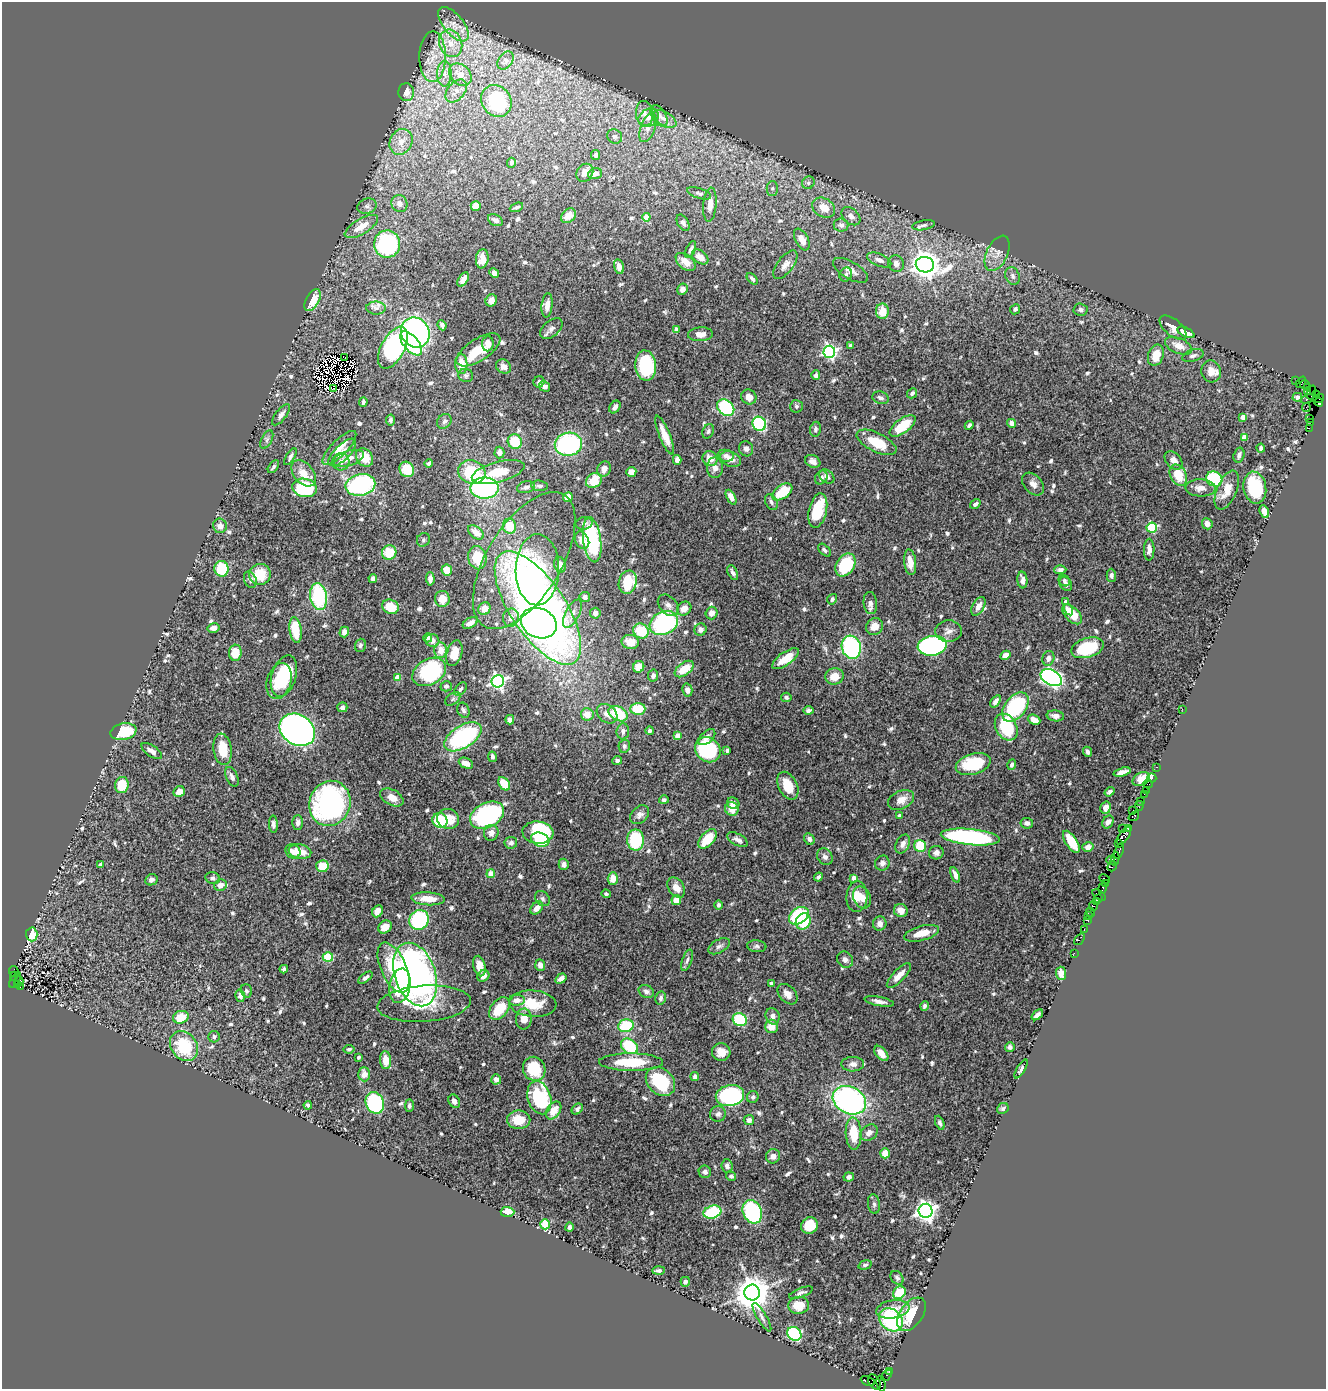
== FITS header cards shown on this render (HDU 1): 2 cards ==
NAXIS1  =                 1324
NAXIS2  =                 1387

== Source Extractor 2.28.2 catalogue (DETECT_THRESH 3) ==
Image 1324 x 1387 px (HDU 1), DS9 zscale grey, 1 PNG px = 1 image px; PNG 1328 x 1391 px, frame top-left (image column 1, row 1387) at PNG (2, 2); each listed source drawn as its Kron ellipse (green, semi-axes under 4 px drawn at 4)
Background 0.971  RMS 0.031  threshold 0.0939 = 3 sigma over >= 5 px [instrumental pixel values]
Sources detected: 723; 4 with non-positive FLUX_AUTO (blend fragments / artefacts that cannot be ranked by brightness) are neither listed nor drawn; of the other 719, the 500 brightest by FLUX_AUTO listed and drawn (219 fainter detections omitted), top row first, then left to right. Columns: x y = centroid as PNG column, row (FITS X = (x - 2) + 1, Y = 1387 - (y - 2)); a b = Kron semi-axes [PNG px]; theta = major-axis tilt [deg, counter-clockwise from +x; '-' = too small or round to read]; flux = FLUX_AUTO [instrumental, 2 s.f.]
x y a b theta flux
453 24 21 10 -50 30
451 43 14 11 -69 34
433 57 25 13 89 49
505 60 10 7 54 7.5
444 74 13 7 90 17
460 75 13 9 -47 27
456 91 13 8 49 16
406 92 9 8 - 23
496 101 17 14 -51 110
644 113 12 8 -85 17
659 116 12 7 -60 12
648 118 11 8 37 15
665 119 13 7 -31 13
648 127 15 7 70 15
615 136 8 7 - 6.3
401 142 13 11 61 23
596 155 5 4 - 6.3
512 163 5 4 - 5.8
585 173 9 8 - 15
595 174 7 5 18 13
808 183 6 6 - 6.1
772 188 7 5 89 5.2
699 193 12 5 -18 6.2
399 204 9 8 - 14
710 205 17 6 85 21
367 206 10 7 18 8.8
476 206 5 5 - 15
516 207 7 4 21 4.6
824 208 12 9 -31 30
568 216 8 6 41 21
851 216 11 7 -42 12
646 217 4 4 - 43
495 220 8 5 -27 9
683 223 9 5 -59 6.2
841 225 7 6 - 9.1
923 225 11 5 10 7.6
361 226 19 7 31 35
802 240 12 6 -63 22
387 244 13 13 - 300
691 249 9 4 67 6.6
997 253 19 10 64 21
700 257 9 6 -39 16
482 259 9 6 81 17
879 260 13 6 -22 13
686 262 11 7 -40 21
896 264 8 7 - 11
785 265 17 8 53 15
925 265 9 7 -10 2800
619 267 7 5 -76 13
851 270 19 8 -30 18
494 273 5 4 - 10
846 274 7 6 - 5.6
1013 276 9 7 -68 7.9
752 279 7 3 -49 5.5
463 280 8 4 58 12
682 289 6 5 - 12
313 300 12 6 60 35
491 300 6 5 - 14
547 305 12 5 85 19
376 308 10 6 0 9.6
1015 309 5 4 - 5
1080 310 7 6 - 7
882 311 8 6 -90 35
442 325 5 4 - 6.4
1173 327 16 8 -40 18
551 329 13 8 40 10
676 329 4 4 - 14
415 332 15 14 - 420
1186 332 9 4 -25 27
700 334 12 7 3 15
411 343 14 7 -50 140
488 344 7 5 85 15
850 346 4 3 - 8.3
1178 346 14 7 -22 21
393 348 23 11 62 450
478 350 25 11 33 55
829 352 6 6 - 480
1156 355 11 7 71 34
1193 356 11 6 18 6.9
345 358 3 2 - 5.3
461 364 10 6 -88 33
646 365 15 10 -85 160
504 367 8 6 -36 11
1211 371 11 9 -76 24
466 375 7 6 - 5.6
816 375 4 4 - 6.6
1296 381 4 2 - 90
539 382 6 5 - 6.6
1301 382 6 3 56 130
1305 384 4 2 - 95
544 386 6 4 -32 9.2
1307 387 4 3 - 47
333 389 2 2 - 5.3
1308 392 3 3 - 59
912 393 5 4 - 6
1312 393 7 2 75 22
1316 394 3 2 - 31
749 397 8 7 - 17
1297 397 5 3 - 5.1
880 398 8 6 -18 8.1
1319 398 5 3 - 28
1307 399 7 2 23 52
363 402 5 3 - 5.5
1319 402 4 3 - 75
796 406 6 6 - 5
615 407 7 5 55 8
1306 407 4 2 - 60
726 408 9 7 -40 190
281 415 12 5 52 12
1243 417 4 4 - 21
1310 418 2 2 - 60
390 420 6 4 79 5.8
444 421 8 6 45 6.6
1311 422 2 2 - 74
1012 423 4 4 - 13
759 424 7 6 - 220
969 425 4 3 - 5.8
903 426 15 7 37 62
1309 428 2 2 - 29
815 429 7 5 81 5.6
708 431 7 5 68 4.5
665 435 21 5 -68 30
1244 437 4 4 - 30
267 440 10 5 64 6
515 442 7 7 - 64
876 442 21 9 -26 63
568 444 13 11 10 290
339 448 22 8 45 26
1261 448 4 3 - 5
746 449 8 7 - 8.4
342 452 18 7 45 18
499 452 6 5 - 9
1239 455 7 5 74 6.9
726 456 8 6 -11 7.2
290 457 9 4 58 6.1
348 458 16 7 17 23
364 458 10 8 -51 41
710 459 8 7 - 25
731 459 11 7 -24 17
677 460 5 4 - 8.6
1174 460 10 7 -46 15
813 461 8 6 -26 11
341 462 8 8 - 12
429 463 4 3 - 5.2
273 467 7 4 53 5.4
715 468 10 8 -88 12
407 469 8 7 - 53
604 469 8 6 67 15
472 472 14 11 -18 120
498 472 27 10 15 53
631 472 5 5 - 20
304 473 15 10 -50 29
1178 475 11 8 -63 50
827 477 8 6 -40 10
821 478 7 5 57 7.3
1214 479 8 7 - 180
594 480 9 7 40 52
1033 484 13 9 -47 14
360 485 15 10 11 280
539 486 8 5 -7 5.8
526 487 9 5 15 8
305 488 12 9 -8 150
484 488 14 10 -1 290
1201 488 15 8 -1 17
1255 488 16 11 -80 130
1227 490 21 10 66 31
782 492 11 6 35 65
568 497 5 5 - 26
731 497 8 4 -62 16
771 502 8 5 -63 5.6
975 504 6 4 32 7.2
818 511 17 9 77 91
1264 512 7 4 -68 20
584 523 8 6 11 6.5
1207 524 5 5 - 14
220 526 7 7 - 14
509 526 7 6 - 43
1152 528 5 5 - 160
476 532 9 5 -37 18
423 540 7 6 - 4.8
582 540 9 6 -63 19
592 540 22 9 -82 210
825 550 8 4 -45 5.6
1149 550 11 5 90 12
389 553 7 7 - 59
477 558 12 9 -78 51
524 560 77 37 59 270
910 562 13 6 -84 20
560 565 8 5 -72 23
845 565 12 9 56 120
222 569 8 7 - 86
447 570 5 5 - 23
537 570 35 21 89 230
1060 570 6 4 3 7.4
733 573 8 4 -63 7.1
260 574 11 10 - 54
1111 575 6 4 -89 5.5
373 578 4 4 - 7.8
430 579 6 4 -86 9.3
250 580 8 6 -68 7
1022 580 8 5 -86 10
1064 581 6 5 - 4.9
628 582 12 9 74 100
1066 584 7 6 - 7.9
319 597 13 8 -81 160
585 597 5 5 - 7.1
442 599 8 7 - 24
832 599 5 4 - 5.6
1066 602 4 4 - 15
870 603 11 6 -84 10
668 605 12 8 -47 12
978 606 10 5 61 14
390 607 8 7 - 49
538 608 66 27 -56 1700
484 609 6 6 - 20
684 609 7 6 - 21
1068 610 6 3 -56 11
595 613 5 5 - 13
712 613 6 6 - 15
572 614 15 7 63 15
1072 614 12 7 -45 45
511 618 9 8 - 14
470 623 8 5 30 14
539 623 18 14 -24 730
664 623 15 11 27 260
875 626 9 8 - 20
213 628 6 4 12 11
700 629 6 6 - 8.6
295 630 13 6 -81 58
641 631 8 7 - 77
948 631 13 10 3 14
344 632 5 5 - 14
428 638 4 4 - 5.9
432 641 7 6 - 13
630 642 8 7 - 34
360 645 7 5 72 5
932 646 15 9 9 430
851 647 11 9 -73 300
1087 648 17 9 17 130
441 650 8 6 89 20
235 653 8 6 86 41
454 653 13 7 73 39
1005 655 5 4 - 14
1048 658 7 6 - 9.8
785 659 15 6 34 44
639 667 6 5 - 32
684 669 11 6 37 43
429 672 18 12 30 210
284 676 21 12 73 110
653 676 6 5 - 8.4
834 676 9 8 - 29
397 677 4 4 - 32
1051 678 11 7 -29 780
279 681 18 12 73 61
498 681 6 6 - 510
446 686 5 5 - 5.3
460 689 8 5 50 5.6
687 690 6 5 - 9.1
786 697 5 4 - 5.2
453 699 8 5 37 5
996 701 7 4 55 10
342 707 5 5 - 5.9
1015 707 17 10 52 240
638 709 7 6 - 66
1182 709 2 2 - 31
463 710 8 6 -67 5.9
809 710 5 4 - 7.2
587 714 6 6 - 25
607 714 11 8 -39 16
618 714 10 7 -28 84
1055 716 9 5 -8 9.6
510 720 5 4 - 8.3
1034 720 6 5 - 19
1006 727 14 10 -60 110
297 730 19 15 -32 1500
623 731 8 6 84 8.5
650 731 4 3 - 6.5
123 732 13 8 11 98
678 736 4 4 - 30
463 737 21 11 32 260
707 737 10 5 42 11
624 746 6 5 - 5.5
223 749 16 9 -82 52
708 750 13 12 - 230
152 751 12 5 -35 10
727 751 3 3 - 6.4
1087 752 5 3 - 5.2
492 757 5 4 - 6.1
617 760 5 4 - 5.2
466 763 7 5 -24 17
973 764 18 10 16 120
1012 765 5 4 - 6.7
1156 767 3 2 - 60
1122 772 9 4 16 14
232 777 10 6 -66 7.8
1152 778 5 3 - 32
1141 779 9 6 29 23
504 784 7 5 -53 48
1148 784 4 2 - 84
122 785 8 7 - 58
788 786 15 9 -63 43
1146 790 2 2 - 80
179 791 6 5 - 19
1110 792 5 4 - 5.8
1144 794 2 2 - 48
392 797 12 7 -29 18
664 800 5 4 - 4.7
901 800 13 9 26 21
1140 802 4 3 - 90
330 803 23 20 71 450
733 803 6 5 - 8.9
1139 806 5 3 - 150
1105 808 6 5 - 9.3
732 809 7 6 - 31
1133 810 2 2 - 12
487 815 18 12 28 360
639 815 11 8 43 11
899 816 4 4 - 7.6
1134 816 6 4 37 120
448 819 11 10 - 40
440 820 8 7 - 110
1108 822 7 5 61 8.5
298 823 7 5 90 7.5
1027 823 6 5 - 8.5
273 824 8 4 -88 6.8
1123 829 3 2 - 13
1128 829 4 3 - 92
538 832 15 11 -5 170
491 833 8 7 - 14
1124 836 10 5 56 570
970 837 30 8 -6 390
707 839 11 6 48 56
809 839 6 5 - 8
540 840 9 7 -19 93
636 840 10 8 -89 120
738 840 11 5 -28 10
1071 842 13 5 -57 50
511 843 6 6 - 6.6
903 844 10 6 64 12
1119 844 2 2 - 56
920 846 6 6 - 85
1088 847 6 5 - 12
293 851 8 6 -37 12
1119 851 8 3 70 440
300 852 11 7 -10 30
936 853 7 6 - 10
825 857 9 7 -55 9.4
1115 859 7 4 83 49
1111 860 5 4 - 270
882 863 7 7 - 9.7
564 864 6 5 - 8.3
100 865 4 4 - 5.6
322 866 6 6 - 58
1112 866 5 3 - 180
491 874 4 4 - 45
955 875 8 4 -68 12
818 877 5 4 - 5.9
213 878 7 5 -20 6.1
613 878 6 5 - 24
854 878 4 4 - 18
1105 879 5 2 - 150
151 880 6 5 - 8.9
1105 883 3 2 - 46
220 885 6 5 - 15
676 887 11 7 -56 22
1102 888 5 3 - 170
606 894 5 4 - 4.6
1099 895 7 2 -34 170
857 896 15 10 85 32
862 897 11 8 -65 20
428 899 17 6 -3 30
542 899 8 6 -47 6
1098 899 3 2 - 150
676 900 5 5 - 22
1096 902 2 2 - 79
719 905 5 4 - 5.4
1093 906 5 4 - 220
537 908 7 5 48 18
377 911 6 5 - 12
901 911 7 6 - 15
1090 912 5 2 - 47
1088 915 2 2 - 26
799 916 11 7 34 150
419 920 10 9 - 200
1087 920 4 3 - 120
803 921 8 7 - 67
880 924 7 6 - 12
385 927 7 6 - 21
1084 930 3 2 - 110
922 933 18 7 15 31
32 934 7 6 - 39
1079 939 6 3 51 31
719 946 11 6 29 8.7
757 946 9 5 -5 5.6
1074 953 2 2 - 23
328 957 5 5 - 80
687 960 11 5 70 6.4
845 960 9 7 -55 9.7
540 965 6 5 - 11
479 966 10 6 -77 26
393 968 27 12 -66 100
284 969 4 4 - 4.9
14 971 5 5 - 280
1061 973 7 5 -86 19
415 974 33 20 -71 910
899 975 16 6 46 22
14 976 4 2 - 190
483 976 6 5 - 15
365 978 8 4 37 6.5
561 979 6 4 34 13
15 980 8 3 58 270
19 981 5 2 - 120
771 983 3 3 - 6
17 984 3 2 - 59
400 986 17 10 79 99
20 987 3 2 - 240
246 991 6 5 - 5
646 991 8 6 -26 7.7
788 994 12 8 -47 15
240 996 6 5 - 10
661 998 6 5 - 5.6
517 1000 8 5 4 15
879 1001 15 4 -10 11
424 1004 47 18 4 92
533 1004 23 13 -4 60
924 1006 5 4 - 5.1
499 1009 13 8 50 57
1037 1015 7 4 40 7.3
773 1016 8 7 - 9.8
181 1017 8 6 18 44
524 1019 10 8 86 27
740 1020 7 6 - 130
626 1026 8 6 17 93
771 1026 7 6 - 25
214 1037 6 5 - 6.3
184 1046 16 13 -52 130
629 1046 9 6 -37 110
1010 1047 5 5 - 6.8
349 1049 5 4 - 4.5
721 1052 9 9 - 22
881 1053 9 5 -49 24
358 1057 3 3 - 5.7
386 1060 9 5 -86 28
631 1062 32 9 -1 82
853 1064 11 7 0 12
534 1069 12 11 - 98
1021 1069 10 4 60 5.4
364 1074 7 6 - 17
695 1077 4 4 - 7.3
496 1079 5 5 - 11
660 1082 16 12 -44 120
730 1096 14 10 11 340
753 1097 6 5 - 5.8
539 1098 17 11 -72 170
849 1100 17 13 -27 560
454 1101 7 5 -60 9.6
375 1103 11 9 -69 270
308 1105 4 3 - 4.7
409 1105 6 4 89 4.7
1003 1108 6 5 - 5.5
577 1109 6 5 - 5.9
554 1110 10 6 54 36
718 1114 8 7 - 7.4
519 1120 11 9 -1 41
749 1120 5 5 - 10
940 1123 7 4 -67 5.8
853 1133 16 8 -87 66
869 1133 9 7 39 13
885 1153 5 4 - 31
773 1156 7 7 - 10
727 1166 7 5 -84 9.1
705 1172 6 6 - 8.7
731 1176 5 4 - 5.6
849 1177 5 4 - 10
874 1204 10 6 -82 6.1
925 1211 7 7 - 1200
507 1212 7 5 -1 32
712 1212 9 6 16 120
752 1212 12 9 -67 190
545 1224 5 4 - 110
809 1226 8 8 - 61
569 1227 4 4 - 5.6
865 1265 7 4 16 4.6
659 1271 6 4 2 6.2
897 1278 7 5 -49 5.1
685 1282 5 4 - 8.4
752 1292 8 7 - 4900
801 1293 12 4 22 6
899 1293 7 5 41 55
799 1305 10 8 7 41
893 1309 17 9 9 25
912 1314 19 11 55 67
762 1317 16 4 -59 7.8
891 1320 13 10 -41 210
794 1334 7 6 - 200
889 1372 3 2 - 620
886 1375 6 3 50 61
868 1381 7 4 -26 180
874 1382 8 5 -57 290
881 1384 8 3 -78 180
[219 fainter detections neither listed nor drawn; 4 non-positive-flux detections neither listed nor drawn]